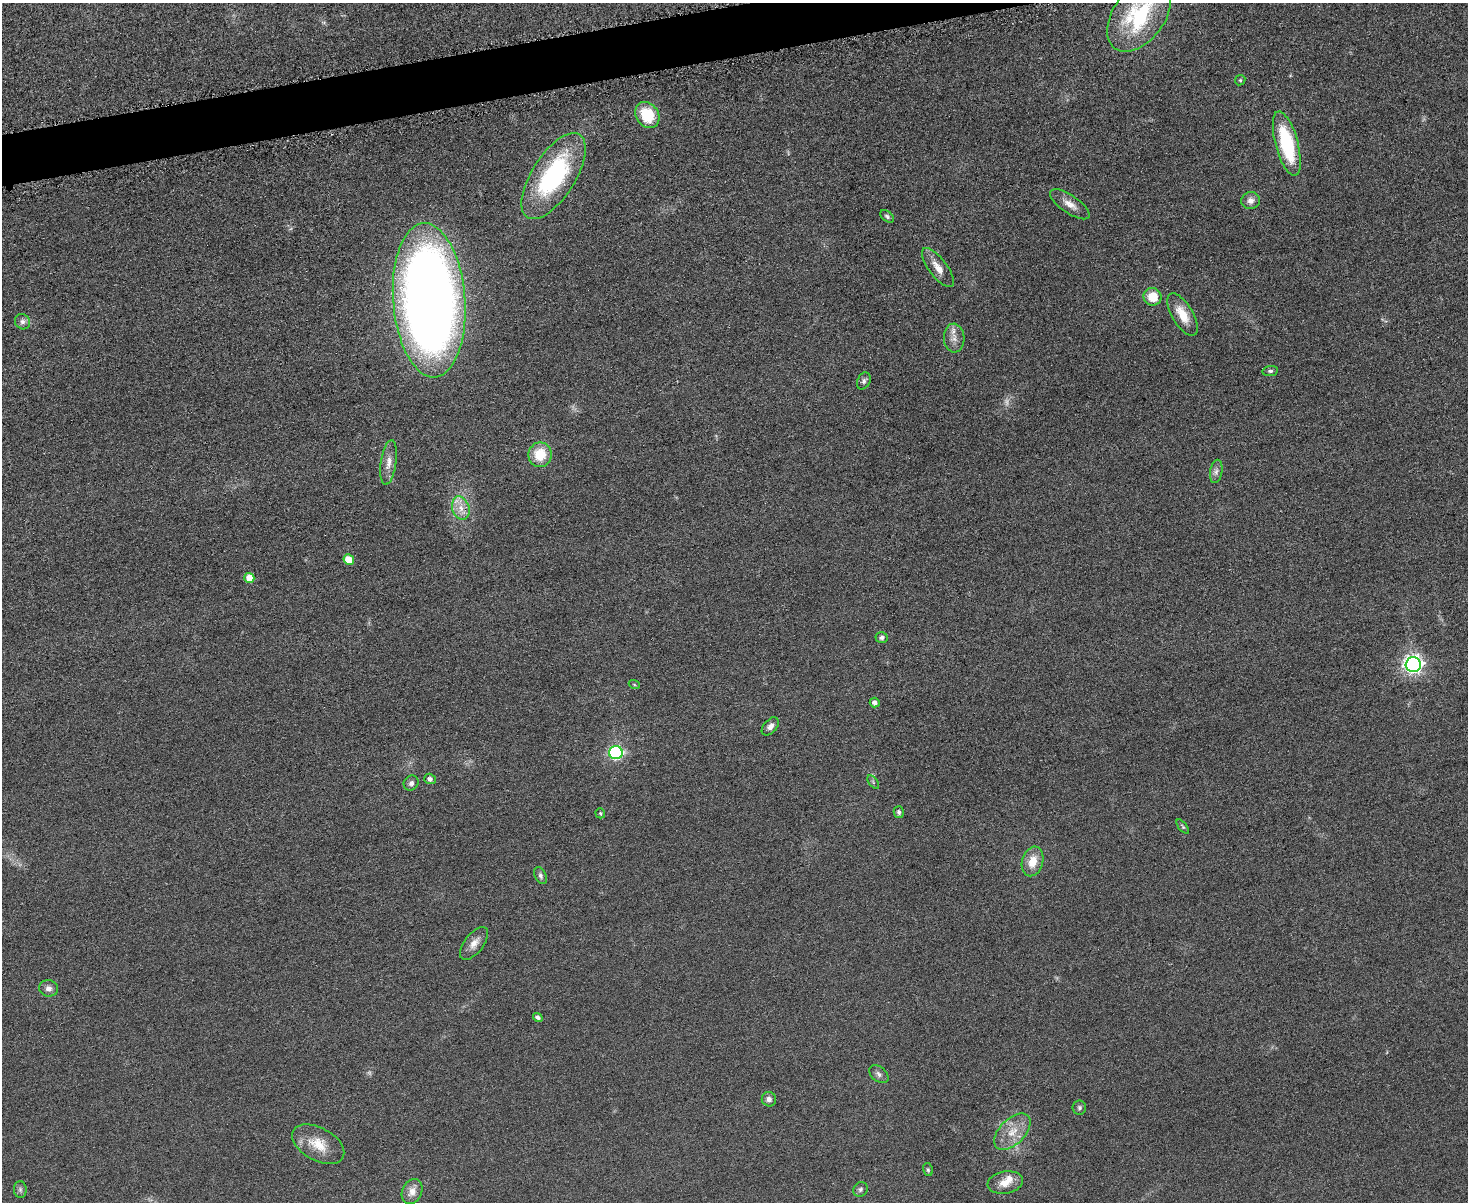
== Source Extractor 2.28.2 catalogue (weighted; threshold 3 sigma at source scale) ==
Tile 8 of 3 x 4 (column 2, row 3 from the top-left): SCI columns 1612-3077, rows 1217-2416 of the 4798 x 4820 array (HDU 1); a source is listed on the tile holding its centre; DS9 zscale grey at full resolution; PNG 1470 x 1204 px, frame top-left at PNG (2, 3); each listed source drawn as its Kron ellipse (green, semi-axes under 4 px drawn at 4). Shown black and unused: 3% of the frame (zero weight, under 3 of 6 exposures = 2% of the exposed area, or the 3 px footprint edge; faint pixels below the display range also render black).
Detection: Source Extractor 2.28.2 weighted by HDU 2 'WHT'; one run over the whole footprint, this tile lists its part. Background 0.0583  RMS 0.0089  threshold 0.0364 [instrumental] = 3 sigma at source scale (4.09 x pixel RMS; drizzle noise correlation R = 1.36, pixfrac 0.8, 0.05/0.05 arcsec/px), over >= 5 px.
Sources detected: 53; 2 too faint to see at this stretch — neither listed nor drawn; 2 inside a brighter listed object's ellipse — not listed separately; the other 49 listed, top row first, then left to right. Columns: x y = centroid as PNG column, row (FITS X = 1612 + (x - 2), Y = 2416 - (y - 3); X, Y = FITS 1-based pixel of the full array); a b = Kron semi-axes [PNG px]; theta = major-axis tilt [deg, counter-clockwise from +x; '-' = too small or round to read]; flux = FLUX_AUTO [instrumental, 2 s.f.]
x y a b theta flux
1139 15 41 25 54 81
1240 80 5 4 - 1.1
647 115 14 11 -55 29
1287 144 33 11 -75 61
554 176 49 21 58 120
1251 201 9 8 - 5.1
1070 204 23 9 -34 8.1
887 216 8 5 -40 1.9
938 268 23 9 -53 9.6
1152 297 9 8 - 16
429 300 77 36 -86 1000
1183 315 24 10 -59 15
22 322 8 7 - 3.1
954 338 14 10 -86 6.8
1270 371 8 5 8 1.7
864 381 9 6 63 2.5
540 455 12 11 - 22
389 462 22 7 82 7.7
1216 471 12 6 80 3.3
461 508 12 8 -71 7.8
349 560 5 5 - 17
249 578 5 5 - 17
882 638 6 5 - 2.4
1413 664 7 7 - 370
634 684 6 3 -20 0.86
875 703 5 5 - 3.7
770 726 10 6 48 4
616 753 7 6 - 130
430 779 6 5 - 3.7
873 782 8 4 -54 1.3
411 783 8 7 - 2.9
899 812 6 5 - 1.9
600 813 5 4 - 1.2
1183 827 8 3 -50 1.2
1033 861 15 10 74 14
541 876 9 5 -64 2.1
474 943 19 9 52 7.4
49 988 9 8 - 4.2
538 1017 5 4 - 3
879 1074 11 7 -40 3.1
769 1099 7 7 - 3.7
1079 1108 7 7 - 2
1012 1132 22 12 45 15
318 1144 28 16 -29 19
928 1170 6 5 - 1.3
1005 1183 18 11 10 11
20 1189 8 6 -89 2.1
860 1189 8 7 - 2
412 1192 13 9 66 7.2
Isophote crosses this tile's border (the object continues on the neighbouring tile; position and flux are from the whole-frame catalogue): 1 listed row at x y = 1139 15